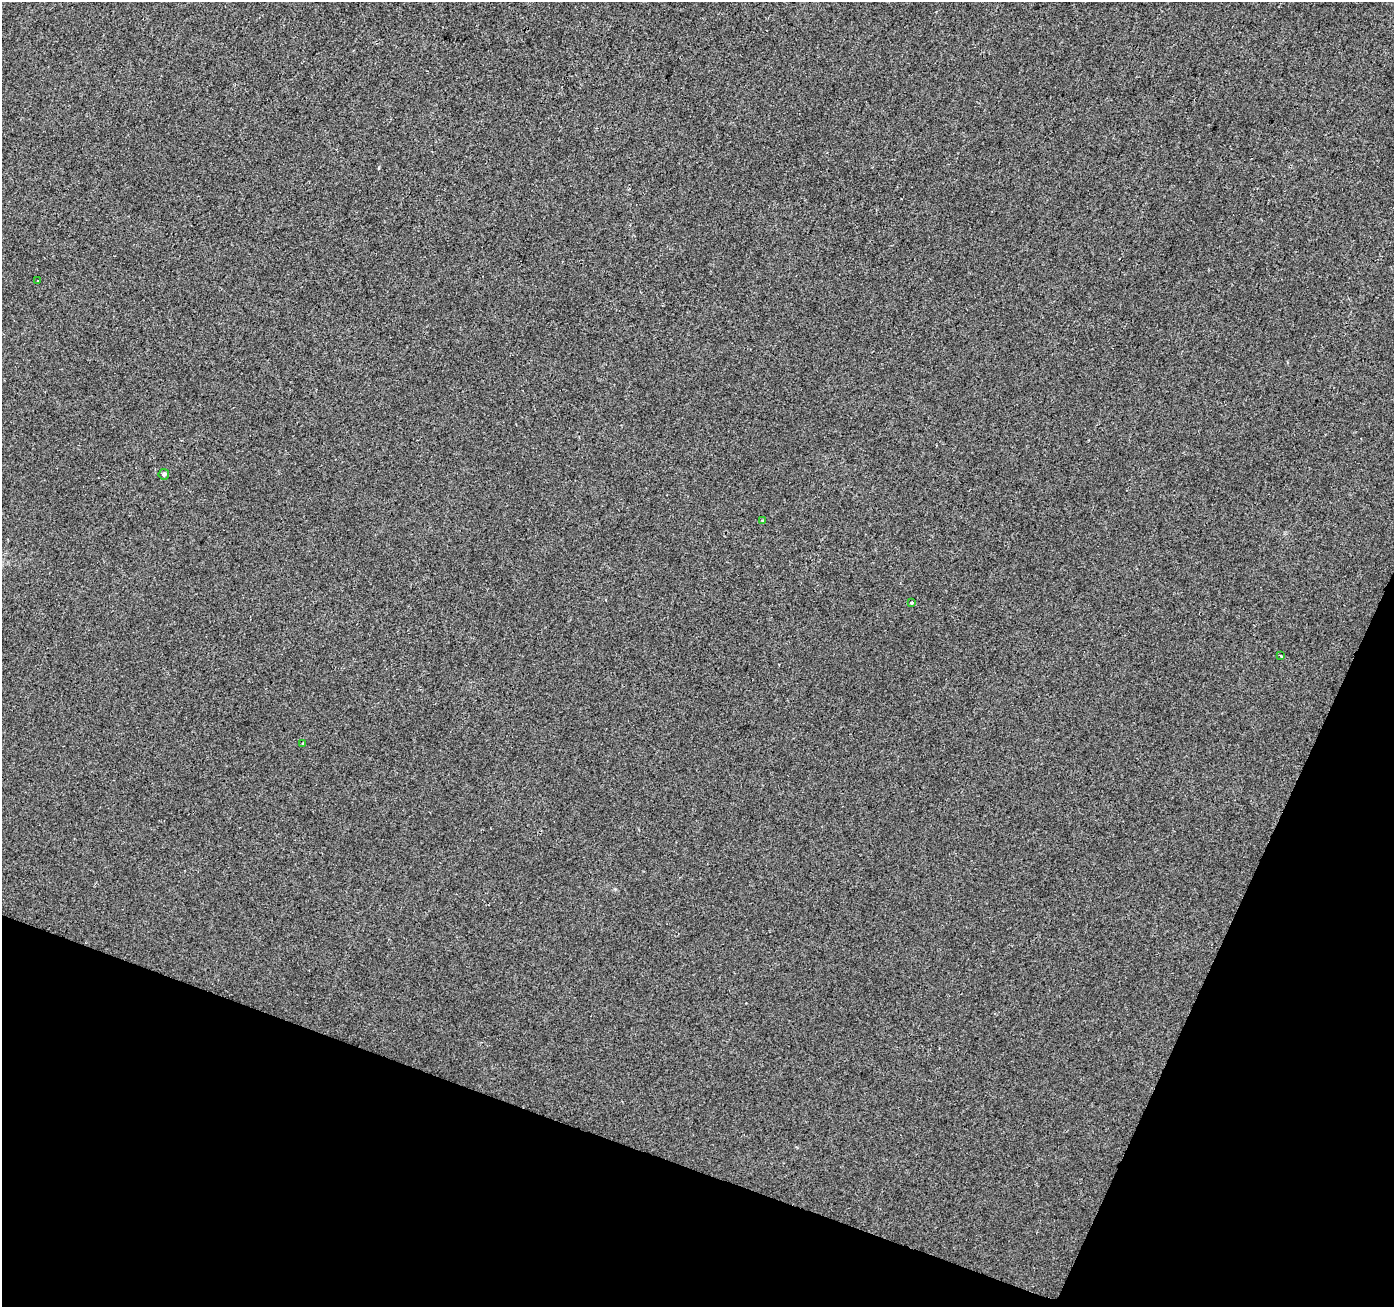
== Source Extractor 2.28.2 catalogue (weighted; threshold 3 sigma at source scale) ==
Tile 15 of 4 x 4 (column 3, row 4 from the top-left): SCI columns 2789-4180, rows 275-1579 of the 5571 x 5702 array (HDU 1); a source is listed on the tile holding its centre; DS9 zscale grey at full resolution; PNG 1396 x 1309 px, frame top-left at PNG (2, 2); each listed source drawn as its Kron ellipse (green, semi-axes under 4 px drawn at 4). Shown black and unused: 18% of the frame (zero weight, under 2 of 3 exposures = <1% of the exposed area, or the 3 px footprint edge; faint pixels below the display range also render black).
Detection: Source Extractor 2.28.2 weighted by HDU 2 'WHT'; one run over the whole footprint, this tile lists its part. Background 0.00856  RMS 0.0081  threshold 0.0365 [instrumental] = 3 sigma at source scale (4.5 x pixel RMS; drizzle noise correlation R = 1.50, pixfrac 1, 0.0396/0.0396 arcsec/px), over >= 5 px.
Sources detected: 6; all 6 listed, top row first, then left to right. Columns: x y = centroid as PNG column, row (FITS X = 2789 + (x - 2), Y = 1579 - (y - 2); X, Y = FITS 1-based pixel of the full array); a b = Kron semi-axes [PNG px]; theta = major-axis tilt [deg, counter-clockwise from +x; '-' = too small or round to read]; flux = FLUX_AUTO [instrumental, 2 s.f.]
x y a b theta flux
38 280 3 2 - 0.99
164 474 5 5 - 2.2
763 520 3 3 - 0.83
912 603 3 3 - 1.9
1280 656 4 3 - 1.5
303 743 3 3 - 1.4